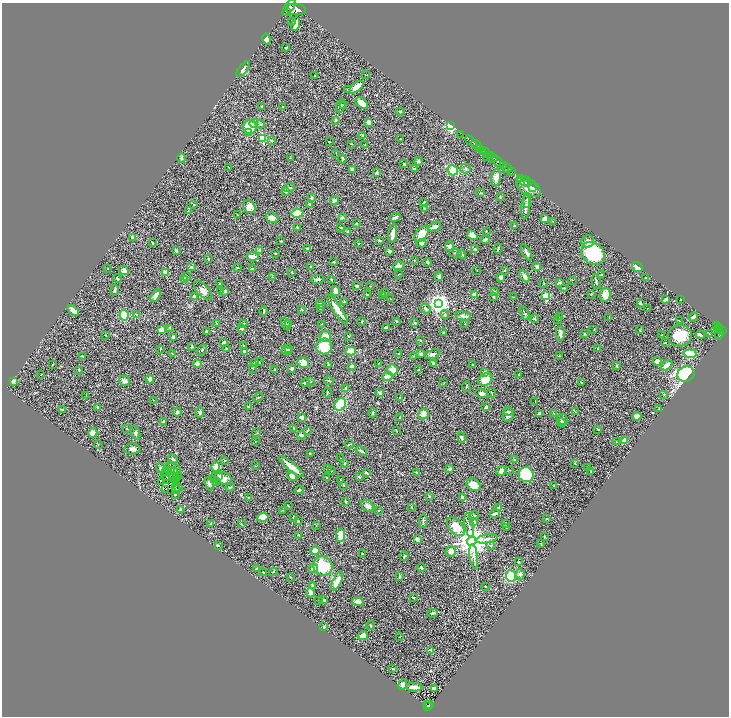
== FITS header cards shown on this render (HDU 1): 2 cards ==
NAXIS1  =                 1454
NAXIS2  =                 1428

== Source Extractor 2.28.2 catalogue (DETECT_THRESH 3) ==
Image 1454 x 1428 px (HDU 1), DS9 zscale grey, zoomed out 1/2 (1 PNG px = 2 x 2 image px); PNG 731 x 718 px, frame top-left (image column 2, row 1427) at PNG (2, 3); each listed source drawn as its Kron ellipse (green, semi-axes under 4 px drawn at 4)
Background 0.901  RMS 0.031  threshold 0.0931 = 3 sigma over >= 5 px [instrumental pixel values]
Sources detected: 503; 49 cannot appear on this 1/2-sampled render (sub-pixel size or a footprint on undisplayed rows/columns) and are neither listed nor drawn; the other 454 listed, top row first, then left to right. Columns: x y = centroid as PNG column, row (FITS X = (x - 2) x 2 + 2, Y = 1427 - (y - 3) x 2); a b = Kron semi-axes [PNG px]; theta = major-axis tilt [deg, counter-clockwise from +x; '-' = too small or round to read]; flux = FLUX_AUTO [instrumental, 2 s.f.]
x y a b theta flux
289 7 10 4 56 7600
296 9 10 5 -7 9200
287 12 2 2 - 430
292 22 3 2 - 4.1
295 24 7 3 75 47
267 39 5 4 - 20
286 48 2 2 - 4.9
243 69 9 4 51 15
365 75 2 1 - 1.3
314 76 2 2 - 2.2
356 87 8 4 39 51
348 90 3 2 - 5.5
362 103 7 4 -34 43
261 106 3 2 - 2.6
341 106 7 3 72 7.4
343 106 4 2 - 4
283 107 2 2 - 6.5
400 112 4 3 - 5.7
336 120 3 2 - 6.4
368 122 4 3 - 21
254 123 4 4 - 18
261 124 4 3 - 6.6
451 126 3 3 - 1000
250 127 7 6 - 150
248 133 4 4 - 15
461 134 3 2 - 67
363 136 4 3 - 4.8
263 138 3 3 - 340
400 139 2 1 - 2.6
271 141 4 3 - 4.9
471 141 6 2 -41 2200
329 142 2 2 - 2.4
351 144 2 2 - 2.8
365 145 3 2 - 3.4
476 145 6 2 -36 2000
479 149 3 2 - 400
482 151 4 3 - 1000
486 152 4 3 - 1100
336 153 2 1 - 1.5
490 155 3 2 - 650
487 157 3 1 - 230
182 158 5 3 - 8.7
290 158 2 1 - 1.8
493 158 4 3 - 1600
342 159 4 2 - 3.8
418 161 4 3 - 12
498 162 7 3 -49 4200
404 164 2 2 - 4.2
504 165 2 2 - 610
229 167 3 2 - 3.4
415 168 3 2 - 4.1
466 168 5 5 - 12
507 168 5 2 - 2200
352 170 3 3 - 14
453 170 5 5 - 110
511 172 3 3 - 390
377 173 4 3 - 7.9
496 178 9 4 80 35
521 178 2 1 - 22
525 181 5 4 - 22
527 183 2 1 - 17
528 187 14 8 -34 65
533 187 2 2 - 9.5
289 188 6 3 16 7.3
286 192 4 3 - 6.3
481 193 3 2 - 4
500 197 3 2 - 4.9
312 198 2 2 - 39
334 200 4 3 - 13
527 200 7 3 -89 11
424 202 4 2 - 5.8
194 204 3 2 - 3.2
309 204 2 2 - 9.7
249 207 7 6 - 58
526 207 12 4 85 23
424 208 2 2 - 3.6
188 211 3 2 - 2.6
297 213 6 3 7 150
237 215 3 2 - 1.8
342 217 3 3 - 10
395 217 5 2 - 17
272 218 6 5 - 32
545 218 4 3 - 26
553 221 3 2 - 3
356 224 2 2 - 2.5
514 226 3 3 - 4.1
435 227 7 4 23 20
297 228 3 2 - 3.7
341 228 3 2 - 5
486 231 2 2 - 2.5
348 232 3 2 - 4
393 233 9 3 82 43
422 234 9 5 52 93
472 235 6 3 -32 57
133 238 2 2 - 56
379 240 3 2 - 5.4
485 240 5 3 - 17
280 241 3 2 - 2.8
588 241 6 6 - 28
152 243 3 2 - 3.8
359 243 2 2 - 5.4
421 243 5 3 - 18
450 246 5 4 - 15
498 248 5 2 - 8.2
307 249 4 2 - 14
475 249 3 3 - 5
260 250 3 3 - 9.6
176 251 4 4 - 5.7
389 251 3 3 - 13
455 253 6 3 -16 7.3
527 253 9 3 -62 17
593 253 13 10 -41 320
275 254 2 2 - 3.1
462 254 4 3 - 18
253 256 6 3 -5 43
208 259 2 2 - 5.3
414 261 2 1 - 1.8
334 262 4 3 - 4.7
427 262 4 3 - 8.4
191 266 3 3 - 4.6
310 266 2 2 - 3.4
399 266 6 3 11 20
537 266 3 3 - 19
637 267 6 4 -41 32
108 268 2 1 - 3.4
237 268 3 2 - 3.4
252 269 3 2 - 5.9
124 270 5 4 - 23
477 270 2 2 - 2.2
505 270 2 2 - 7.1
165 272 2 2 - 94
292 272 3 3 - 4.9
398 275 3 2 - 2.5
601 275 2 2 - 6.8
187 276 3 2 - 3.7
439 276 5 3 - 11
524 276 7 4 -58 25
273 277 3 2 - 3.1
501 277 4 4 - 13
646 278 3 2 - 6.8
117 279 4 3 - 7.8
184 279 3 3 - 23
317 279 7 3 1 10
331 279 3 2 - 4.8
573 280 2 2 - 2.5
560 282 4 3 - 8.5
596 282 7 2 -80 9.7
219 284 3 2 - 3.4
544 284 2 2 - 2.4
357 286 3 3 - 10
370 286 2 2 - 1.9
564 288 3 2 - 3.1
115 290 5 3 - 9.3
203 291 12 5 -48 30
220 291 2 2 - 2.2
225 291 3 2 - 9.5
336 291 5 3 - 46
494 291 3 2 - 3
384 292 3 2 - 2.9
591 294 2 2 - 3.2
156 295 7 3 61 38
368 295 4 3 - 7.4
383 295 3 2 - 3.6
474 295 2 2 - 96
546 295 3 2 - 200
605 295 7 5 80 45
194 296 4 3 - 13
494 297 3 2 - 8.7
513 297 3 2 - 2.3
390 299 2 1 - 2
681 299 2 1 - 1.9
665 300 4 2 - 15
344 302 4 2 - 4.1
438 303 4 4 - 3600
640 303 3 2 - 11
320 304 4 3 - 21
647 308 2 2 - 2.5
302 309 3 2 - 3.1
321 309 3 3 - 9.7
337 309 18 4 -57 63
426 309 5 4 - 15
73 310 7 3 -42 32
264 311 4 2 - 4.9
525 313 7 2 -64 7.6
445 314 5 3 - 6.8
124 315 5 4 - 310
137 315 3 3 - 5.2
463 316 8 4 -12 20
559 316 3 2 - 1.9
693 317 5 3 - 17
609 318 2 2 - 7.4
535 319 4 3 - 7.1
558 319 4 2 - 4
362 321 2 2 - 5.9
396 321 3 2 - 4.9
679 321 2 2 - 1.7
217 323 2 2 - 2.4
289 323 3 3 - 4.8
415 323 2 2 - 20
243 324 4 3 - 6.8
286 324 6 2 -63 6
321 324 2 2 - 3.9
465 324 2 2 - 2.1
717 326 4 2 - 330
170 328 3 2 - 4.5
242 328 3 3 - 15
387 328 4 2 - 20
719 328 2 1 - 280
594 329 2 2 - 2.8
161 330 2 2 - 75
640 330 3 3 - 3.5
718 330 2 1 - 110
722 331 2 2 - 670
206 332 3 3 - 12
719 332 7 3 80 890
443 333 3 2 - 3.6
560 333 7 3 -87 20
585 334 3 3 - 5.4
709 334 3 3 - 3.4
105 335 2 2 - 2.4
662 335 3 2 - 1.8
700 335 4 3 - 13
325 336 6 5 - 59
348 336 3 2 - 2.9
680 336 12 10 3 110
173 337 3 3 - 31
420 340 2 2 - 5.7
665 342 3 2 - 2.9
224 343 3 2 - 20
243 345 2 2 - 3.1
324 346 8 8 - 140
192 347 3 3 - 4.4
598 348 2 2 - 2.2
160 349 3 2 - 2.5
226 349 4 2 - 4.7
289 349 3 3 - 5.6
202 350 6 3 56 7.2
287 350 5 4 - 14
244 351 3 2 - 12
351 351 5 4 - 72
172 354 3 2 - 2.7
399 354 3 3 - 4.4
421 354 3 3 - 12
432 354 8 4 15 18
690 354 6 4 -5 270
83 356 3 2 - 5.8
413 356 3 2 - 2.5
560 356 3 2 - 3.1
657 361 4 4 - 20
259 362 2 2 - 2.7
255 363 3 3 - 5.5
303 363 6 5 - 38
378 363 2 2 - 2.1
53 364 2 1 - 2
197 364 4 3 - 20
434 364 4 3 - 16
472 364 2 2 - 5.3
328 365 2 2 - 23
667 365 6 3 40 35
352 366 4 3 - 10
617 366 3 3 - 5.1
253 368 2 1 - 2.3
275 369 2 2 - 11
292 369 2 2 - 32
79 370 2 2 - 4.1
392 370 6 5 - 61
418 370 4 2 - 4
484 372 3 3 - 8.4
519 374 3 2 - 5.7
686 374 9 7 18 590
41 375 2 1 - 6.3
387 376 5 4 - 18
150 379 4 3 - 18
485 379 7 5 32 78
14 381 2 2 - 87
124 381 5 5 - 20
329 381 5 2 - 5.3
310 382 4 2 - 4
305 383 4 3 - 14
444 383 2 1 - 1.5
581 383 3 3 - 5.7
466 387 5 2 - 4.3
346 388 4 3 - 10
327 393 5 2 - 4.5
380 393 3 3 - 16
482 393 6 3 -16 22
492 393 4 2 - 4.4
664 394 3 2 - 3.2
86 395 2 1 - 3.9
258 397 5 2 - 3.9
399 398 4 2 - 3.4
153 400 2 2 - 1.8
535 401 2 2 - 2.4
340 404 7 5 53 200
248 406 4 2 - 4.7
98 407 4 3 - 11
486 407 4 3 - 10
62 409 3 2 - 4.7
659 409 2 2 - 3.8
508 411 4 3 - 6.4
177 412 4 4 - 11
200 412 5 4 - 7.7
576 412 3 2 - 2
373 413 4 2 - 4.6
554 413 3 2 - 2.7
423 414 5 5 - 37
539 414 2 2 - 17
508 415 7 5 78 22
637 416 4 3 - 55
302 417 3 2 - 29
399 418 3 2 - 4.4
562 420 6 5 - 14
163 422 4 3 - 7.2
561 423 4 2 - 5.3
294 428 3 2 - 3.6
127 429 3 2 - 3.5
598 429 3 2 - 4
396 430 3 2 - 2.4
307 431 3 2 - 4.4
93 433 4 4 - 53
135 433 7 4 -68 14
257 433 3 2 - 2
301 435 4 3 - 13
461 437 5 3 - 14
625 440 2 2 - 120
255 441 2 1 - 3.7
617 442 2 2 - 2.2
349 444 4 2 - 5.5
98 445 2 2 - 2.3
132 449 8 5 0 21
361 451 6 2 -26 11
310 453 3 2 - 3.1
340 458 2 1 - 3.4
173 459 5 3 - 12
224 460 3 2 - 2.6
514 460 3 2 - 4.4
345 463 2 2 - 15
575 463 3 2 - 3.8
255 466 3 2 - 2.6
216 467 5 4 - 54
291 467 16 4 -40 61
160 468 4 3 - 8.3
174 468 8 4 -26 10
588 468 3 3 - 8.1
327 469 3 2 - 6.5
450 469 3 2 - 21
510 470 3 2 - 3
168 471 2 1 - 3.7
171 471 3 3 - 2.7
331 471 2 1 - 2.3
501 471 5 3 - 30
591 471 2 2 - 2.8
174 472 3 3 - 2.8
416 472 2 2 - 17
165 473 4 1 - 4.6
366 473 4 2 - 6.4
526 475 8 7 - 420
174 476 4 1 - 2.9
178 476 2 1 - 2.2
219 476 3 3 - 11
292 476 5 3 - 34
166 477 4 2 - 0.58
359 477 4 3 - 5.1
177 478 4 2 - 3.9
221 478 10 6 -13 54
327 478 3 3 - 3.3
166 479 2 1 - 1.1
176 480 2 2 - 0.58
341 480 3 1 - 1.9
162 482 2 1 - 1.4
217 482 2 1 - 6.3
209 484 7 3 -73 17
344 485 2 2 - 11
473 485 7 5 -34 64
554 485 2 2 - 3.8
230 487 5 2 - 6.2
175 488 2 1 - 0.17
178 488 2 1 - 4
166 489 3 1 - 0.075
176 490 2 1 - 3.7
299 490 4 3 - 7.3
175 494 2 2 - 11
429 496 3 2 - 6.2
249 497 3 2 - 2.5
463 498 3 2 - 43
346 502 3 2 - 4.5
288 506 3 2 - 2.6
368 506 7 5 -37 31
411 507 2 2 - 4.1
499 507 3 2 - 15
181 509 3 2 - 13
283 510 3 2 - 2.3
379 510 3 2 - 4.4
495 514 5 2 - 18
474 516 5 3 - 11
263 517 5 4 - 140
294 517 2 2 - 18
547 519 3 2 - 2.9
298 521 3 2 - 2.5
423 521 7 3 88 9.8
474 522 3 2 - 22
211 523 4 2 - 4.1
241 523 3 2 - 2
506 523 3 2 - 3.2
469 525 12 3 -80 20
316 526 2 2 - 2.3
456 527 11 7 -48 120
506 528 3 2 - 3.2
298 535 3 2 - 5.6
341 535 7 4 86 84
544 537 3 2 - 3.7
417 539 2 2 - 55
487 539 11 3 10 20
471 541 5 4 - 11000
541 543 3 2 - 3.4
218 545 4 3 - 5.9
491 545 4 3 - 7.3
315 551 5 4 - 31
451 551 5 5 - 38
363 554 2 2 - 3
404 556 4 2 - 4
474 556 12 3 -83 19
519 562 3 2 - 4.2
323 566 10 9 - 250
257 568 3 2 - 9.1
313 568 5 4 - 19
421 568 4 2 - 14
264 572 2 2 - 6.9
273 572 4 2 - 4.4
520 574 5 4 - 13
400 576 4 3 - 10
511 576 6 5 - 230
290 577 2 2 - 2.3
337 581 10 4 63 55
312 585 3 2 - 3.4
486 586 2 2 - 3.5
310 593 5 4 - 16
413 597 2 2 - 7.5
324 600 4 3 - 8.4
319 601 2 2 - 2.5
358 602 6 3 -12 30
433 613 5 2 - 13
370 625 4 2 - 6.2
324 627 3 2 - 3.8
363 636 5 4 - 38
400 637 2 2 - 2.2
431 650 4 3 - 4.7
393 669 2 2 - 6.1
403 684 5 4 - 19
414 687 8 3 -3 51
434 689 3 3 - 29
428 705 2 1 - 60
430 705 2 1 - 42
428 707 4 2 - 210
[49 sub-pixel or undisplayed-footprint detections neither listed nor drawn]